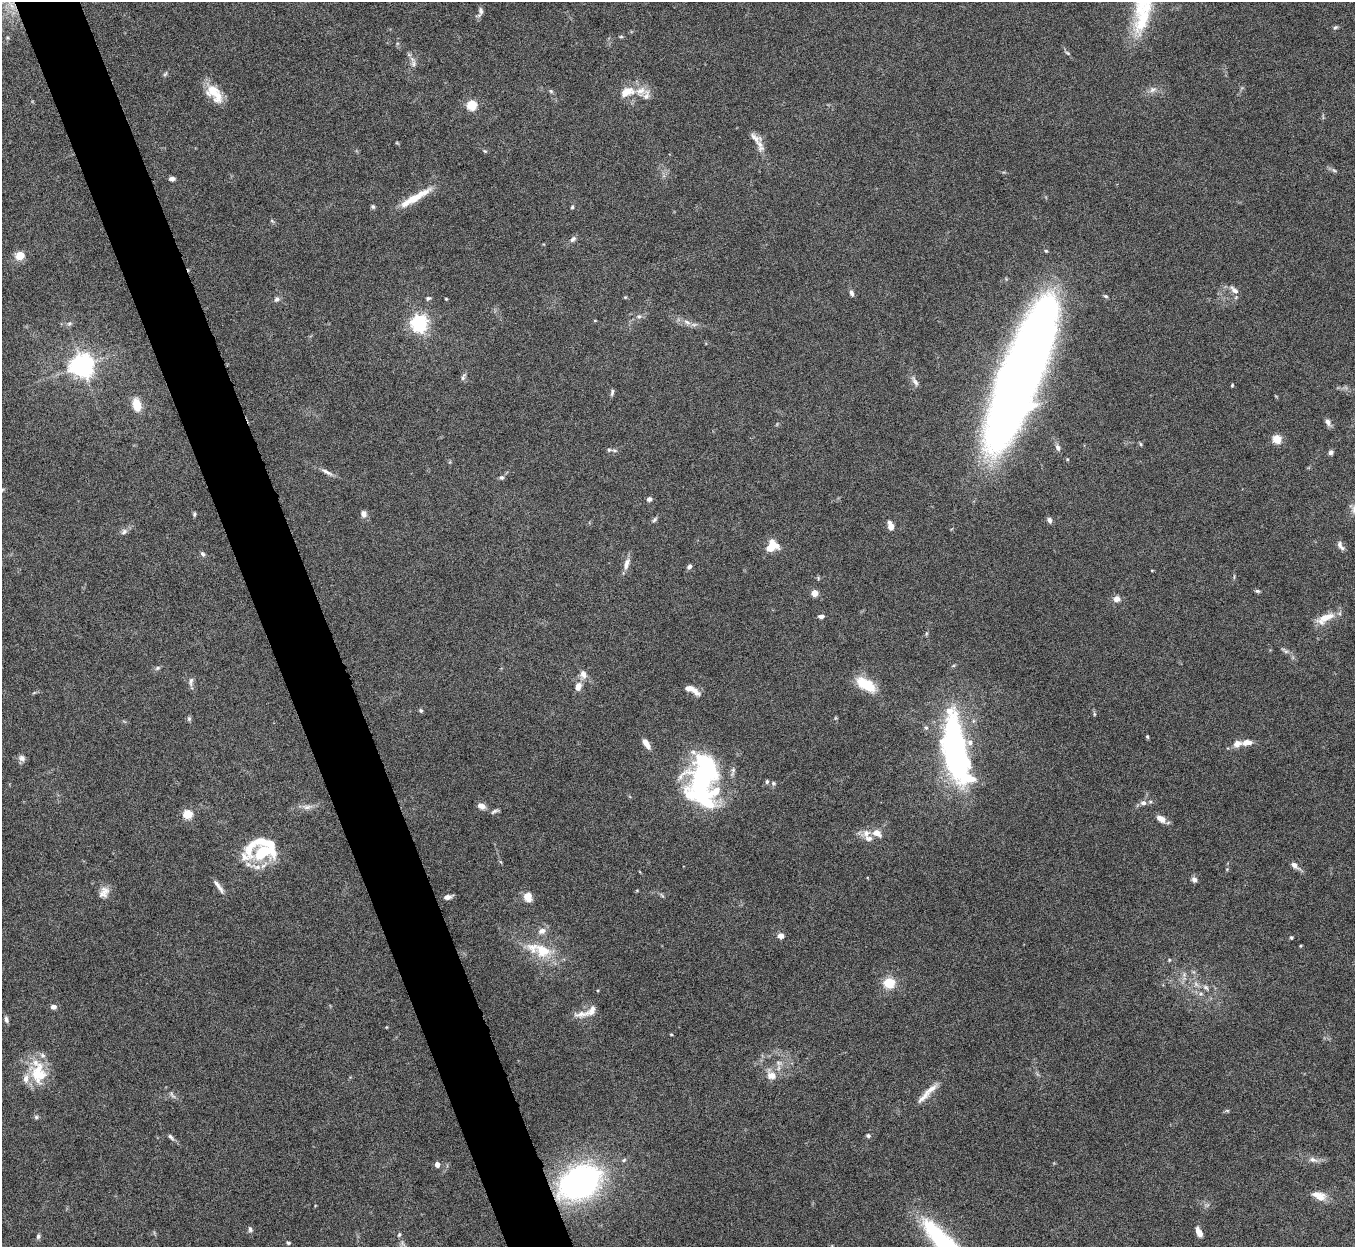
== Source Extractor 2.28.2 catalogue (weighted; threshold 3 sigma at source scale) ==
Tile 11 of 4 x 4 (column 3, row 3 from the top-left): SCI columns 2709-4061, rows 1395-2639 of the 5422 x 5403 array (HDU 1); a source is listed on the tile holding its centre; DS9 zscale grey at full resolution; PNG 1357 x 1249 px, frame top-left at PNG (2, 2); no overlay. Shown black and unused: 5% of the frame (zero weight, under 8 of 15 exposures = <1% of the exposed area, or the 3 px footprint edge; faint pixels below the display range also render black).
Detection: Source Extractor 2.28.2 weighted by HDU 2 'WHT'; one run over the whole footprint, this tile lists its part. Background 0.161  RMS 0.0048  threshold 0.0196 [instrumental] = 3 sigma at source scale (4.09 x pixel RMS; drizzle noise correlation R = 1.36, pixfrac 0.8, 0.05/0.05 arcsec/px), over >= 5 px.
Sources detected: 153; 1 too faint to see at this stretch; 4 inside a brighter object's white glare — not listed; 13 inside a brighter listed object's ellipse — not listed separately; the other 135 listed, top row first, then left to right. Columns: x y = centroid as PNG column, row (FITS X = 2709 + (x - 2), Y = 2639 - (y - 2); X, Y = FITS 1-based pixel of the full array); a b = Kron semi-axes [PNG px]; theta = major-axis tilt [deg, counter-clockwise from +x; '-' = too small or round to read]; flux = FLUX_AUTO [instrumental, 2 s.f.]
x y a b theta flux
481 11 10 6 -81 1.5
1335 27 6 5 - 0.75
621 37 6 3 1 0.48
1067 53 9 4 -28 0.66
413 64 10 6 -87 1.6
165 74 7 4 45 0.67
1153 90 10 7 18 2
551 91 6 5 - 0.72
627 92 21 12 23 7.3
214 93 25 13 -49 9.6
646 95 17 8 81 2.9
472 105 5 5 - 32
760 145 23 9 -77 3.9
485 151 5 4 - 0.53
1334 170 7 4 -36 0.82
172 179 6 5 - 1.4
415 198 43 8 31 11
373 207 6 5 - 0.76
572 207 5 4 - 0.53
272 221 6 3 -19 0.54
573 239 9 6 44 1.4
20 256 5 5 - 20
1234 290 14 6 -41 2.3
852 293 7 5 -67 1.4
1106 296 7 4 -26 0.7
428 298 6 5 - 0.81
276 299 8 6 69 1.2
446 299 3 3 - 0.44
639 316 7 6 - 1.2
595 320 4 3 - 0.36
687 322 11 5 -25 2.2
69 323 8 5 19 0.92
419 323 6 6 - 180
82 366 7 7 - 400
1022 372 132 31 69 570
463 377 11 5 67 1.1
915 381 16 6 -61 2
1232 385 4 3 - 0.46
612 392 9 4 80 0.95
137 405 13 8 -79 7.6
1328 422 9 6 -59 2
1277 439 5 5 - 21
1140 444 5 3 - 0.52
1058 447 9 6 -71 1.6
614 450 8 5 -6 1.1
1331 452 6 5 - 1.2
1067 459 5 3 - 0.4
327 472 19 5 -28 2.3
502 478 6 6 - 0.92
649 499 6 5 - 1.3
194 514 6 4 71 0.65
364 514 9 7 -79 2
654 520 9 4 49 0.97
1050 520 8 6 -71 1.3
891 526 7 4 -71 7.5
124 532 10 6 40 1.6
772 546 12 9 46 9.3
1340 546 14 6 -58 2
203 554 7 5 -50 0.98
626 564 16 7 72 3.1
689 566 7 5 45 1.2
1152 570 4 2 - 0.3
1257 591 7 4 -25 0.74
814 593 4 4 - 9.5
1117 599 7 6 - 2.9
821 616 7 4 0 1.5
1326 617 24 9 21 6.9
1285 651 13 5 -39 1.5
158 668 8 5 27 0.89
583 674 11 8 -60 2.7
191 681 12 6 83 1.6
866 685 25 12 -30 12
578 687 11 8 71 3.3
692 690 17 6 -28 4.5
421 710 5 4 - 0.76
1094 714 6 3 -72 0.49
189 719 6 6 - 0.79
926 728 6 4 -1 0.61
1147 737 5 4 - 0.58
1247 742 14 7 7 3.5
646 744 14 6 -58 3.1
956 755 63 19 -81 150
22 758 9 8 - 1.7
733 771 15 5 82 1.6
702 777 29 23 56 46
767 781 6 4 87 0.79
773 783 7 5 70 0.82
1143 803 8 6 0 1.9
482 806 10 7 -25 2.4
307 807 14 7 4 2.5
495 811 11 4 25 0.99
188 814 5 5 - 25
1161 819 10 7 -29 3.6
877 833 13 9 -30 3.6
869 838 12 8 -6 2.7
268 843 32 16 -62 14
249 848 35 14 68 11
1294 865 11 6 -40 2.5
256 867 16 7 -20 3.4
1194 879 7 6 - 1.5
218 886 20 5 -55 2.4
104 892 16 11 58 3.8
662 895 8 3 -45 0.69
448 897 9 5 12 2.2
528 897 10 8 -73 5.1
542 931 11 8 26 2.7
780 936 6 5 - 2.8
1291 937 4 4 - 0.57
543 951 24 18 -26 14
1169 960 5 3 - 0.4
889 983 11 10 - 9.6
1206 987 9 5 -38 1.4
1201 994 6 4 -18 0.84
54 1007 6 5 - 1.8
581 1014 23 9 7 4.1
6 1019 8 5 -78 1.3
671 1034 4 3 - 0.4
778 1063 8 6 -1 1.6
38 1073 34 21 -79 16
772 1076 12 9 -15 4.3
931 1089 26 7 37 4.5
1227 1111 7 4 -1 0.59
36 1117 5 5 - 0.79
868 1136 6 5 - 0.9
171 1137 10 4 -46 1.1
624 1160 6 4 46 0.68
1313 1160 13 7 -16 2.3
437 1165 4 4 - 3.1
579 1183 32 23 28 140
1319 1196 17 9 -21 5.3
250 1229 8 6 -82 1.1
1199 1232 12 6 -65 3.1
399 1235 6 4 73 0.67
38 1236 7 5 85 0.96
288 1243 5 4 - 0.62